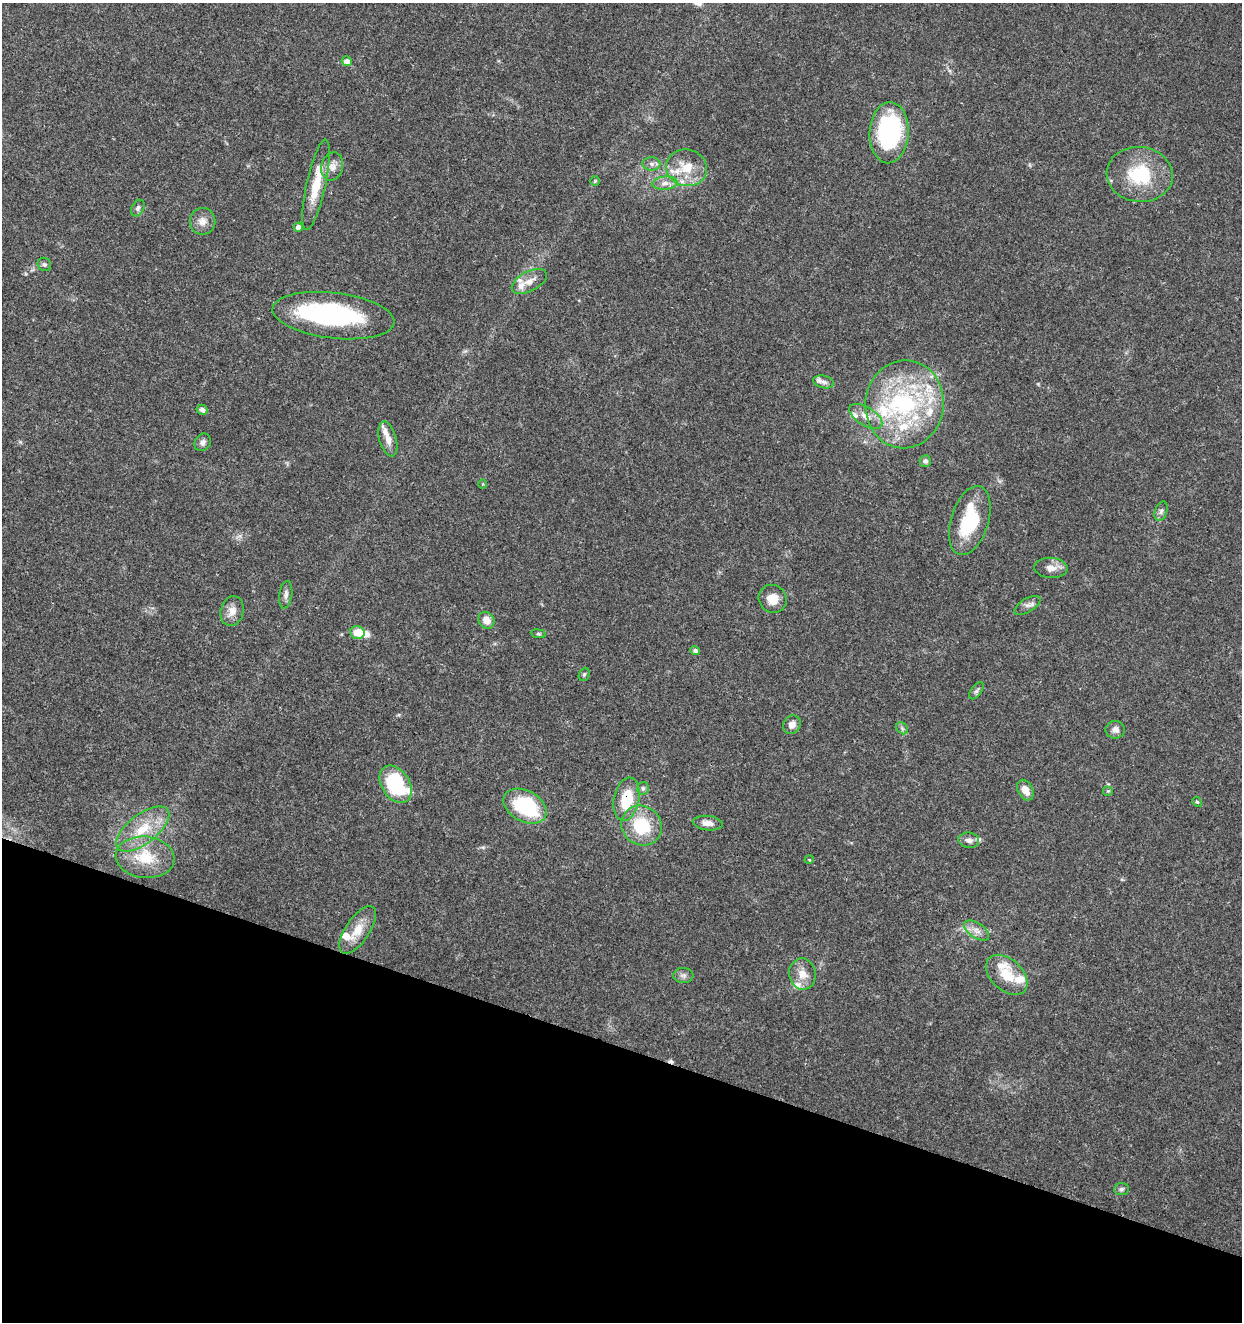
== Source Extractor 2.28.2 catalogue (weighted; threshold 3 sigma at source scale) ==
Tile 15 of 4 x 4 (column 3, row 4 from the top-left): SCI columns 2761-4000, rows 5-1324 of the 5462 x 5297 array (HDU 1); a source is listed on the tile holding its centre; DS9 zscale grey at full resolution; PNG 1244 x 1324 px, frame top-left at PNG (2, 3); each listed source drawn as its Kron ellipse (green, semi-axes under 4 px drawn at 4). Shown black and unused: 21% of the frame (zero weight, under 3 of 5 exposures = <1% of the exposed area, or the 3 px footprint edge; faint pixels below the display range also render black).
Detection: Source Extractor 2.28.2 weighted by HDU 2 'WHT'; one run over the whole footprint, this tile lists its part. Background 0.0333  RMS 0.0025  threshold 0.0112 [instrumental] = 3 sigma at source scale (4.5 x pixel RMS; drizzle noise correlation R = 1.50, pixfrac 1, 0.0396/0.0396 arcsec/px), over >= 5 px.
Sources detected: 77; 2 inside a brighter object's white glare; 1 cosmic-ray / hot-pixel residue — neither listed nor drawn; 16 inside a brighter listed object's ellipse — not listed separately; the other 58 listed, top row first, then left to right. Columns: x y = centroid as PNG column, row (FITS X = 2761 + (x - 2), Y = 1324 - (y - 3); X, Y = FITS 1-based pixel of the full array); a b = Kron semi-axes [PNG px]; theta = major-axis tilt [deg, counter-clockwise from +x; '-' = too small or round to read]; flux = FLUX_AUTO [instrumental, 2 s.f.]
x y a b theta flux
347 61 5 5 - 1.4
889 133 30 19 87 37
651 164 9 6 -2 0.9
332 166 14 10 74 2.1
687 168 21 18 -15 6.7
1140 174 33 27 -6 14
595 181 5 5 - 0.32
665 183 13 6 5 1.5
316 185 46 9 78 7.4
138 208 9 6 62 0.67
203 221 13 13 - 2.2
298 227 4 4 - 1.2
44 264 7 6 - 0.55
529 281 19 10 28 2.7
333 316 61 23 -7 35
824 382 11 6 -13 0.98
905 404 44 39 83 35
202 410 6 5 - 1.1
866 416 18 9 -32 2.9
388 439 18 8 -74 2.3
203 442 9 8 - 0.98
925 461 6 5 - 0.62
483 484 5 3 - 0.2
1161 511 10 6 70 0.87
970 521 36 18 73 15
1051 568 17 10 -4 2.2
286 595 14 6 83 1
773 599 14 13 - 3.4
1027 605 15 6 31 1.1
232 611 15 11 76 2.3
486 620 9 7 -56 2.3
357 632 7 6 - 3.6
538 634 7 4 -8 0.39
695 650 5 4 - 0.63
584 674 7 5 68 0.4
976 691 10 5 54 0.65
792 725 9 8 - 1.6
902 728 7 5 -46 0.54
1115 730 9 9 - 1.3
396 784 20 14 -57 24
643 788 6 6 - 0.56
1025 790 11 7 -61 2.3
1108 791 5 5 - 0.29
627 799 22 12 79 8.9
1197 802 5 4 - 0.33
525 806 23 15 -28 20
708 823 15 7 -6 1.8
642 826 21 19 -38 11
143 829 31 14 38 7.9
969 840 10 7 -6 1.3
145 857 29 20 -6 9.1
809 860 5 3 - 0.22
358 930 27 12 56 4.6
977 931 14 7 -34 1.8
802 974 16 13 -81 3.1
1007 975 24 15 -42 6.3
683 976 10 7 -1 0.94
1121 1189 7 6 - 0.62
Overlapping masked pixels (flux is a lower limit): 1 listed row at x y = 627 799